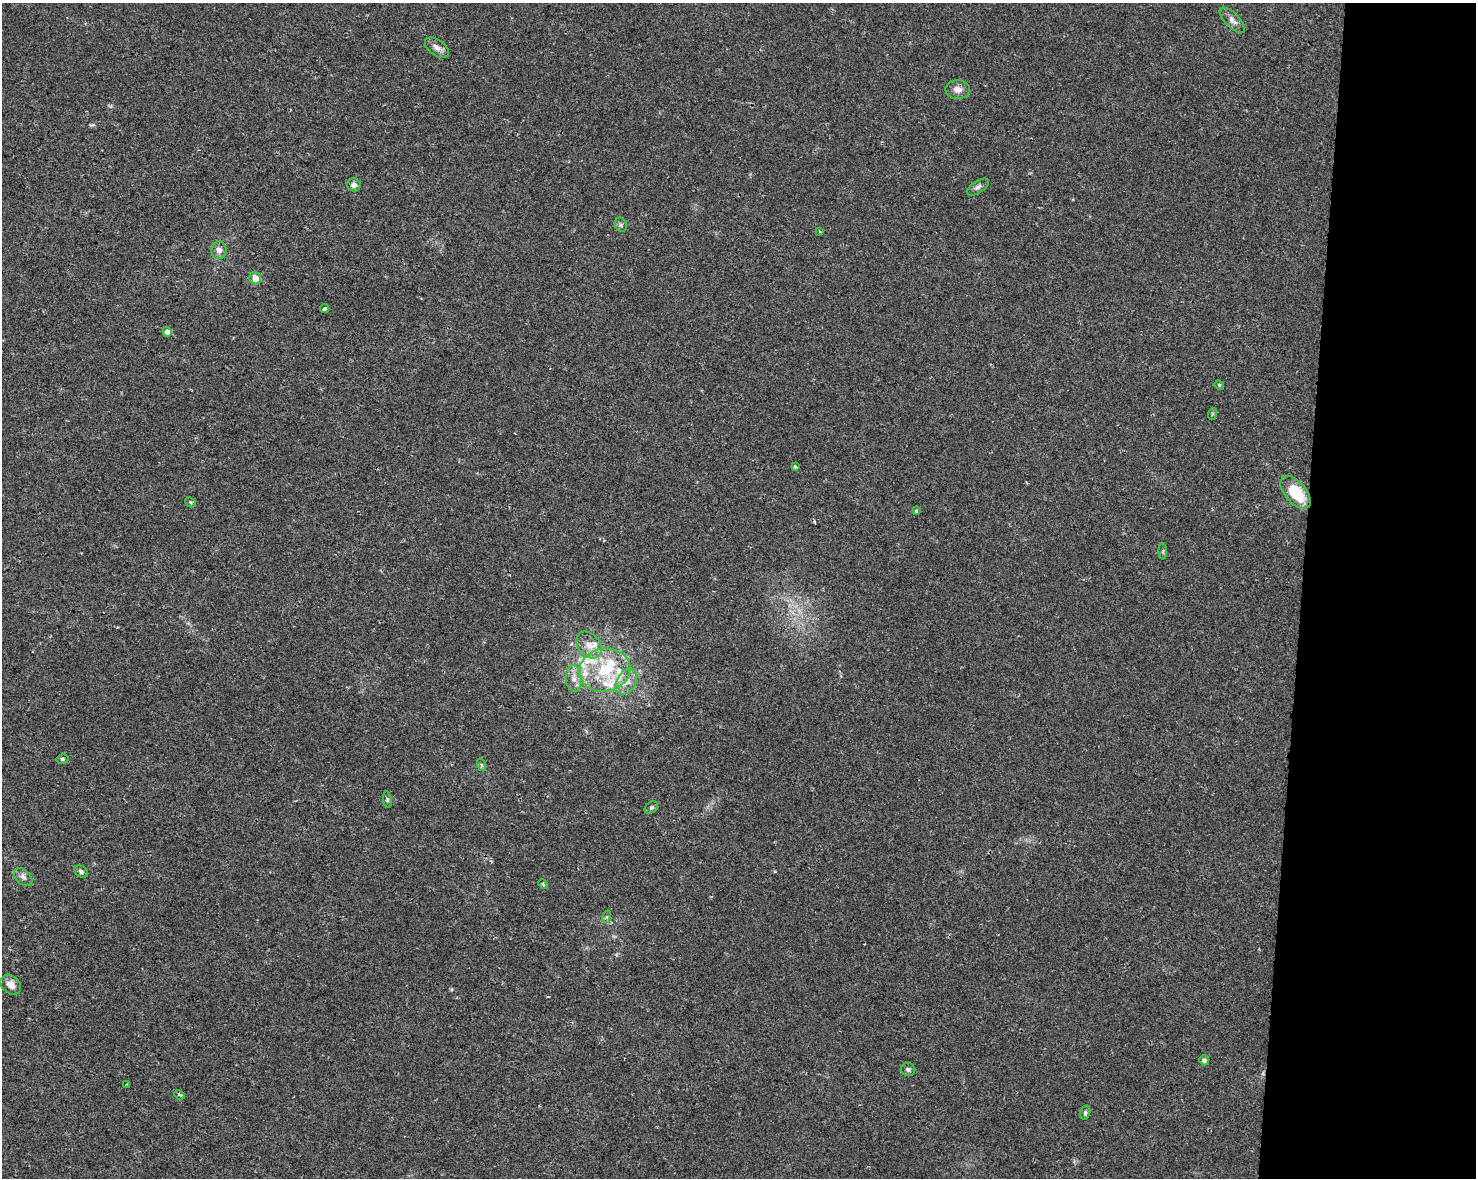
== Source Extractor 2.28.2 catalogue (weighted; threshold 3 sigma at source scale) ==
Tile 9 of 3 x 4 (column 3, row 3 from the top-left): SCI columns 3176-4649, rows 1185-2360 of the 4934 x 4714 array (HDU 1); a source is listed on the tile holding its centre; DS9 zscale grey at full resolution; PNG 1478 x 1180 px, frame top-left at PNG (2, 3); each listed source drawn as its Kron ellipse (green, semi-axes under 4 px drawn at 4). Shown black and unused: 12% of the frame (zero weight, under 2 of 3 exposures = <1% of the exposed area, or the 3 px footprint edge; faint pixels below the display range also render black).
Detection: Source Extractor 2.28.2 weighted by HDU 2 'WHT'; one run over the whole footprint, this tile lists its part. Background 0.0196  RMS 0.0049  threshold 0.0222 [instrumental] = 3 sigma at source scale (4.5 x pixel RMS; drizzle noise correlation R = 1.50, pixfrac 1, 0.0396/0.0396 arcsec/px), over >= 5 px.
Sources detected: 45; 1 cosmic-ray / hot-pixel residue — neither listed nor drawn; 8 inside a brighter listed object's ellipse — not listed separately; the other 36 listed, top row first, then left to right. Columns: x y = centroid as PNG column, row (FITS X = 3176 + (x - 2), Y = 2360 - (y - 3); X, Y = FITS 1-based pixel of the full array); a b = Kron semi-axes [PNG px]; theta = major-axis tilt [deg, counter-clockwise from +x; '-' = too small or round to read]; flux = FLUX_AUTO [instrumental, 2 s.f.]
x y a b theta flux
1232 20 16 7 -45 3
437 48 13 8 -36 2.8
958 89 12 9 -2 3.2
354 185 7 6 - 2
978 187 12 6 33 1.7
621 225 7 6 - 1.2
820 232 4 3 - 0.48
219 250 9 8 - 2.7
255 278 6 5 - 4.9
324 309 4 4 - 1.2
167 332 5 4 - 3.3
1219 385 5 4 - 0.59
1212 414 6 4 72 0.61
795 466 4 3 - 1.1
1296 492 19 10 -49 18
190 502 6 4 -44 0.63
916 511 3 3 - 0.7
1163 551 8 4 90 0.82
589 645 15 11 -49 5.3
605 670 26 21 11 27
574 678 13 8 -85 3.6
626 681 14 9 61 5
62 759 6 5 - 0.84
482 765 6 4 -70 0.76
387 800 8 4 -81 0.86
651 807 7 5 34 0.98
81 871 7 5 -33 1.3
23 877 11 7 -44 2
543 884 5 3 - 0.62
606 917 6 4 70 0.73
11 985 11 8 -42 3.7
1204 1060 5 5 - 1.5
908 1069 7 6 - 1.2
127 1084 4 2 - 0.41
180 1095 5 3 - 0.76
1085 1113 7 5 74 0.95